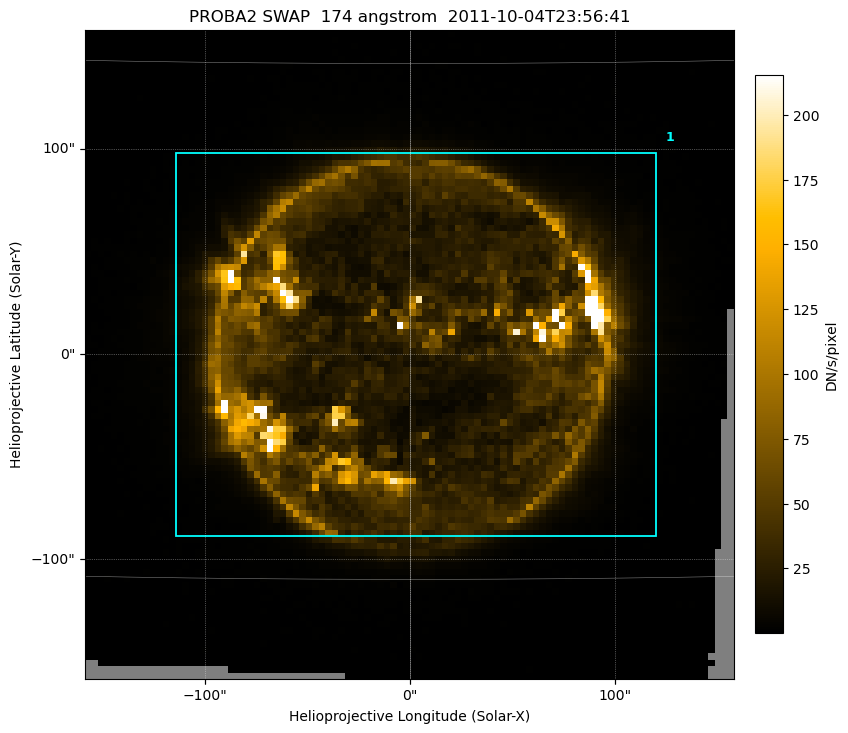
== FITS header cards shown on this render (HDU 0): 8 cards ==
TELESCOP= 'PROBA2  '           / satellite name
INSTRUME= 'SWAP    '           / instrument name
WAVELNTH=                  174 / [Angstrom] bandpass peak response
WAVEUNIT= 'Angstrom'
DATE-OBS= '2011-10-04T23:56:41.222' / UTC time of observation
CTYPE1  = 'HPLN-TAN'           / WCS axis X
CTYPE2  = 'HPLT-TAN'           / WCS axis Y
BUNIT   = 'DN/s/pixel'         / unit of physical value

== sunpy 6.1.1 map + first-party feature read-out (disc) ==
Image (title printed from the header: PROBA2 SWAP  174 angstrom  2011-10-04T23:56:41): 100 x 100 px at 32.4 arcsec/px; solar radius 959 arcsec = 29.6 px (full disc in frame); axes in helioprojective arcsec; data unit DN/s/pixel (BUNIT, on the colour bar)
Missing data: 1.8% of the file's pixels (1.8% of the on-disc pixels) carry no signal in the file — constant fill value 0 (padding / dropout), whole rows, Ty -200..100 arcsec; drawn neutral grey and excluded from every search
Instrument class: DISC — disc imager (sunpy class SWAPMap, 174 A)
Bright regions (active regions / flare kernels): reference = the median radial profile (limb darkening/brightening removed); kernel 3 px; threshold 5 sigma = 5.1 DN/s/pixel over a disc level ~1.34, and >= 1.15x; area >= 9 px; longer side >= 3 px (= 97 arcsec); searched inside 0.97 R_sun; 1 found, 1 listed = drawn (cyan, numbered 1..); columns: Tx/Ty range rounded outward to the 100 arcsec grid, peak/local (2 s.f.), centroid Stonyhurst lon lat
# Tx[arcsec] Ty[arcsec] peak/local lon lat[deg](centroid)
1 -200..200 -100..100 5.6 +0 +7